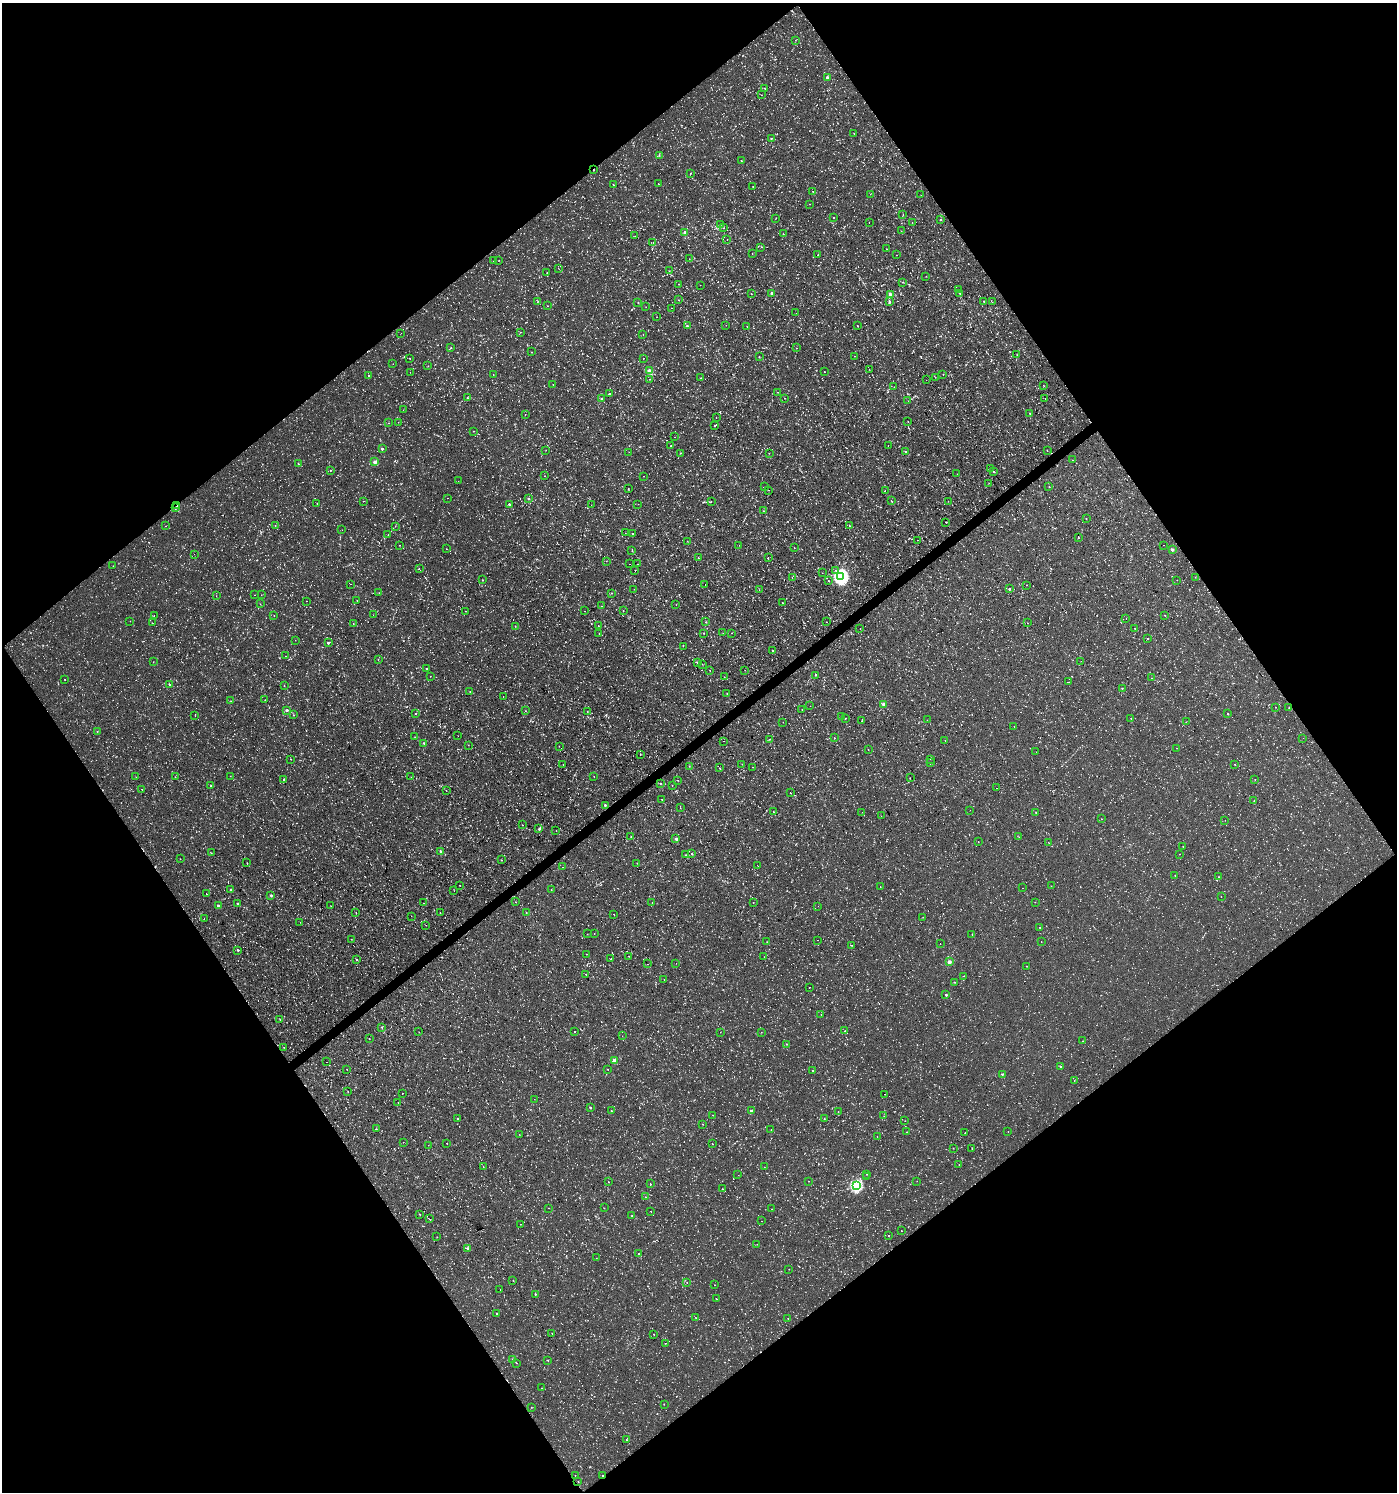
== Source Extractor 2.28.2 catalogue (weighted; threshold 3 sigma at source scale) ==
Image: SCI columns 192-5769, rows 1-5959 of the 5896 x 5960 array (HDU 1 of 3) = the unmasked area's bounding box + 8 px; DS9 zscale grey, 4 x 4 block average (1 PNG px = mean of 4 x 4 image px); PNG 1399 x 1494 px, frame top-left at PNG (2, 3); each listed source drawn as its Kron ellipse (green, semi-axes under 4 px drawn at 4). Shown black and unused: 50% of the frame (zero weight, under 3 of 4 exposures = <1% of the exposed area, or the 3 px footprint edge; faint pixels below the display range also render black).
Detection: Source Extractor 2.28.2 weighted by HDU 2 'WHT'. Background 4.60e-05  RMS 0.005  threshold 0.0224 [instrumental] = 3 sigma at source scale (4.5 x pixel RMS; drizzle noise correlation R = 1.50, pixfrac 1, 0.0396/0.0396 arcsec/px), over >= 5 px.
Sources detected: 1641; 133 too faint to see at this stretch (4 x 4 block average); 115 cosmic-ray / hot-pixel residue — neither listed nor drawn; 13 coinciding with a brighter row at this scale — not listed separately; of the other 1380, all 500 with FLUX_AUTO >= 0.743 (the completeness limit of this list) listed and drawn (880 fainter detections not listed), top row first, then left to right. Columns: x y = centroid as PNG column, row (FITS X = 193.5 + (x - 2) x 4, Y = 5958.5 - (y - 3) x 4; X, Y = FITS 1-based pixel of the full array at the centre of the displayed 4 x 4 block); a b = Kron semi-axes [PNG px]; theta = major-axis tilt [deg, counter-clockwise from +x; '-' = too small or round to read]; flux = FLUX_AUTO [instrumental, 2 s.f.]
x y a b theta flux
795 40 2 2 - 0.74
827 77 2 2 - 17
765 89 2 2 - 0.83
761 95 2 2 - 1
854 133 2 2 - 1.2
771 138 2 2 - 3.7
659 155 2 2 - 0.92
741 160 2 2 - 0.76
593 170 2 2 - 1.5
691 173 2 2 - 1.1
658 184 2 2 - 0.77
613 185 2 2 - 12
753 186 2 2 - 0.99
813 191 2 2 - 0.82
870 194 2 2 - 0.79
921 195 2 2 - 6.3
810 204 2 2 - 1.2
903 215 2 2 - 1.4
834 217 2 2 - 4.1
776 218 2 2 - 1.1
940 220 2 2 - 2.4
869 222 2 2 - 0.81
912 223 2 2 - 0.99
720 224 2 2 - 0.87
723 228 2 2 - 1.3
901 231 2 2 - 0.99
685 232 2 2 - 32
783 234 2 2 - 1.8
635 236 2 2 - 1.1
727 239 2 2 - 0.77
653 243 2 2 - 0.79
761 247 2 2 - 0.9
886 249 2 2 - 1.1
752 253 2 2 - 1.6
818 255 2 2 - 1.5
897 255 2 2 - 2.4
689 259 2 2 - 0.83
499 260 2 2 - 1.2
493 261 2 2 - 1.3
559 269 2 2 - 0.74
669 271 2 2 - 0.88
547 272 2 2 - 1.3
926 276 2 2 - 0.87
903 282 2 2 - 0.98
678 284 2 2 - 0.86
700 285 2 2 - 0.76
958 290 2 2 - 1.1
772 293 2 2 - 16
960 293 2 2 - 1.3
751 294 2 2 - 2
890 294 2 2 - 35
679 300 2 2 - 1.1
538 301 3 2 - 1.5
889 301 2 2 - 4
984 301 2 2 - 4.2
992 302 2 2 - 0.78
638 303 2 2 - 3.1
547 306 2 2 - 1.6
646 307 2 2 - 0.76
671 308 2 2 - 1.4
796 313 2 2 - 1.1
657 317 2 2 - 0.77
726 325 2 2 - 0.87
687 326 2 2 - 8.8
747 326 2 2 - 1.9
857 326 2 2 - 1.1
520 332 2 2 - 0.75
401 333 2 2 - 0.77
643 334 2 2 - 0.75
450 348 2 2 - 0.98
796 348 2 2 - 1.1
531 352 2 2 - 1.2
1017 354 2 2 - 0.89
855 356 2 2 - 0.89
759 357 2 2 - 1.4
410 358 2 2 - 1.1
644 358 2 2 - 1.4
393 364 2 2 - 1
428 366 2 2 - 1.9
869 369 2 2 - 0.84
649 371 2 2 - 54
410 372 2 2 - 0.88
824 372 2 2 - 1.1
493 375 2 2 - 1
943 375 2 2 - 0.91
369 376 2 2 - 1.9
935 377 2 2 - 0.76
701 378 2 2 - 0.83
649 379 3 2 - 0.86
926 380 2 2 - 0.8
553 384 2 2 - 1
1044 386 2 2 - 0.75
894 387 2 2 - 0.81
778 392 2 2 - 0.87
609 394 2 2 - 2.9
467 398 2 2 - 2.4
785 398 2 2 - 1.4
1045 398 2 2 - 1
602 399 2 2 - 18
908 401 2 2 - 1.2
403 410 2 2 - 2.9
1030 413 2 2 - 4.4
525 414 2 2 - 3.4
716 418 2 2 - 0.9
398 422 2 2 - 0.82
908 422 2 2 - 0.79
389 423 2 2 - 0.82
714 426 2 2 - 1.7
473 431 2 2 - 1.3
674 437 2 2 - 6
671 446 2 2 - 4
888 446 2 2 - 1.2
382 449 2 2 - 11
546 450 2 2 - 0.76
1047 451 2 2 - 1
629 452 2 2 - 0.82
906 452 2 2 - 16
680 453 2 2 - 1.2
769 453 2 2 - 0.86
1073 460 2 2 - 0.79
375 462 2 2 - 32
298 464 2 2 - 2.4
990 469 2 2 - 0.83
330 470 2 2 - 2.6
994 472 2 2 - 4.4
957 474 2 2 - 1.2
545 476 2 2 - 0.81
643 476 2 2 - 0.89
458 481 2 2 - 2
989 483 2 2 - 0.77
764 487 2 2 - 1.4
1049 487 2 2 - 1
628 488 2 2 - 0.88
769 490 2 2 - 0.89
885 490 2 2 - 0.76
447 498 2 2 - 180
528 499 2 2 - 6.9
363 501 2 2 - 1.2
711 501 2 2 - 0.88
891 501 2 2 - 2
948 501 2 2 - 0.74
317 503 2 2 - 0.92
509 504 2 2 - 8.4
638 504 2 2 - 0.76
591 505 2 2 - 1.1
177 506 2 2 - 13
175 508 2 2 - 9
764 511 2 2 - 1.8
1086 518 2 2 - 1.8
946 522 2 2 - 2.1
849 525 2 2 - 1.8
166 526 2 2 - 0.86
275 526 2 2 - 1.3
395 526 3 2 - 1
342 530 2 2 - 0.76
625 533 2 2 - 0.97
632 533 2 2 - 1
388 535 2 2 - 1.5
1078 538 2 2 - 20
918 540 2 2 - 3
687 541 2 2 - 1.3
400 545 2 2 - 1.3
739 545 2 2 - 3.6
1163 545 2 2 - 1
794 548 2 2 - 1.1
446 549 2 2 - 20
1172 549 2 2 - 16
632 551 2 2 - 0.88
194 554 2 2 - 0.78
698 558 2 2 - 1.4
768 558 2 2 - 4.9
606 561 2 2 - 0.75
630 564 2 2 - 1.4
638 564 2 2 - 0.82
113 566 2 2 - 1.4
419 568 2 2 - 0.92
635 570 2 2 - 3.6
835 570 2 2 - 0.92
822 573 2 2 - 0.88
841 577 3 3 - 630
1195 577 2 2 - 0.91
792 578 2 2 - 1.1
482 580 2 2 - 3.2
829 580 2 2 - 1
1177 580 2 2 - 1.1
351 584 2 2 - 0.81
705 585 2 2 - 0.82
1027 585 2 2 - 0.93
634 589 2 2 - 0.75
1009 589 2 2 - 8.1
759 590 2 2 - 0.87
379 593 2 2 - 0.92
611 593 2 2 - 1
255 595 2 2 - 20
261 595 2 2 - 0.82
216 596 2 2 - 0.86
307 601 2 2 - 1.1
357 601 2 2 - 0.96
783 603 2 2 - 3.7
260 604 2 2 - 1.1
676 605 2 2 - 0.81
602 606 2 2 - 0.78
465 611 2 2 - 1.3
585 611 2 2 - 1.6
623 611 2 2 - 1.6
373 615 2 2 - 5
1165 615 2 2 - 1.2
154 616 2 2 - 0.83
274 616 2 2 - 1.2
1126 618 2 2 - 5.2
130 621 2 2 - 0.85
706 622 2 2 - 3.4
826 622 2 2 - 1.2
152 623 2 2 - 1
1028 623 2 2 - 0.86
353 624 2 2 - 1.2
515 626 2 2 - 1.9
598 626 2 2 - 1.7
860 628 2 2 - 1
1135 628 2 2 - 1.5
599 633 2 2 - 2.2
703 633 2 2 - 2.3
723 633 2 2 - 1
732 633 2 2 - 0.78
1148 638 2 2 - 3.5
295 640 2 2 - 0.78
328 643 2 2 - 8.8
683 646 2 2 - 0.96
773 651 2 2 - 11
285 656 2 2 - 1.5
378 659 2 2 - 0.9
1081 661 2 2 - 0.77
153 662 2 2 - 0.78
697 662 2 2 - 1.3
702 664 2 2 - 0.79
426 668 2 2 - 2.5
745 670 2 2 - 0.74
710 671 2 2 - 0.99
816 675 2 2 - 1.2
430 676 2 2 - 1
724 677 2 2 - 0.92
1152 678 2 2 - 0.83
65 679 2 2 - 0.95
1069 682 2 2 - 27
169 684 2 2 - 1.6
284 686 2 2 - 1.7
1122 688 2 2 - 3
470 692 2 2 - 0.86
727 694 2 2 - 3.2
503 696 2 2 - 1.3
265 700 2 2 - 1.2
231 701 2 2 - 0.75
883 704 2 2 - 27
810 706 2 2 - 3.9
1275 707 2 2 - 0.82
1289 708 2 2 - 1.9
287 710 2 2 - 14
802 710 2 2 - 0.93
525 711 2 2 - 0.77
587 712 2 2 - 2.8
415 714 2 2 - 1.3
1228 714 2 2 - 3.7
293 715 2 2 - 2.8
195 716 2 2 - 0.87
841 716 2 2 - 1.4
845 718 2 2 - 29
1131 718 2 2 - 2
927 720 2 2 - 0.77
862 721 2 2 - 1.7
783 722 2 2 - 0.76
1186 722 2 2 - 0.8
1014 726 2 2 - 0.79
97 732 2 2 - 2.9
458 736 2 2 - 0.78
415 737 2 2 - 1.2
835 738 2 2 - 0.8
1303 738 2 2 - 0.9
769 739 2 2 - 1
723 741 2 2 - 0.95
945 741 2 2 - 0.9
424 743 2 2 - 8.8
468 745 2 2 - 0.76
559 746 2 2 - 1.5
1177 748 2 2 - 0.85
868 750 2 2 - 0.94
1036 752 2 2 - 2.3
640 754 2 2 - 8
291 759 2 2 - 1.3
931 759 2 2 - 3.7
931 763 2 2 - 0.92
742 764 2 2 - 1.2
1235 764 2 2 - 1.6
563 765 2 2 - 0.86
689 766 2 2 - 1.3
753 767 2 2 - 0.95
719 768 2 2 - 20
230 776 2 2 - 1.1
136 777 2 2 - 0.77
175 777 2 2 - 0.87
411 777 2 2 - 1.1
594 777 2 2 - 1.4
910 778 2 2 - 1.1
1255 779 2 2 - 0.87
284 780 2 2 - 3.4
677 780 2 2 - 1.1
660 783 2 2 - 4.1
672 785 2 2 - 1.7
211 786 2 2 - 1.3
996 788 2 2 - 0.78
141 789 2 2 - 1.6
446 790 2 2 - 0.91
790 793 2 2 - 17
662 799 2 2 - 18
1254 801 2 2 - 2.6
605 805 2 2 - 15
680 808 2 2 - 0.86
970 810 2 2 - 1.3
773 811 2 2 - 0.92
862 812 2 2 - 0.81
1036 813 2 2 - 2
881 816 2 2 - 0.76
1101 819 2 2 - 0.85
1225 820 2 2 - 3.5
522 825 2 2 - 1.7
539 829 2 2 - 6.1
556 830 2 2 - 0.77
631 837 2 2 - 2.5
1019 837 2 2 - 0.78
676 839 2 2 - 16
978 842 2 2 - 0.93
1048 842 2 2 - 0.99
1183 846 2 2 - 0.85
441 852 2 2 - 5.2
211 853 2 2 - 1.5
692 854 2 2 - 5.2
1179 854 2 2 - 1.1
685 855 2 2 - 1.5
180 859 2 2 - 0.76
501 860 2 2 - 1
247 863 2 2 - 2.2
637 863 2 2 - 0.98
758 866 2 2 - 0.76
562 867 2 2 - 0.77
1175 876 2 2 - 1.1
1218 877 2 2 - 0.91
460 885 2 2 - 0.8
1051 886 2 2 - 0.93
880 887 2 2 - 1.4
1022 888 2 2 - 0.75
230 889 2 2 - 4.5
551 889 2 2 - 1.7
454 891 2 2 - 2.2
206 894 2 2 - 2
271 895 2 2 - 7.1
1221 896 2 2 - 1.2
516 902 2 2 - 0.95
1035 902 2 2 - 1.3
424 903 2 2 - 0.88
652 903 2 2 - 1.3
753 903 2 2 - 1.3
237 904 2 2 - 5.8
218 906 2 2 - 14
331 906 2 2 - 0.84
818 906 2 2 - 1.4
526 912 2 2 - 2.5
356 913 2 2 - 1.6
440 913 2 2 - 1.5
614 914 2 2 - 2.1
411 916 2 2 - 180
923 917 2 2 - 0.75
204 918 2 2 - 0.92
300 922 2 2 - 0.91
426 925 2 2 - 0.87
1040 928 2 2 - 1.7
594 933 2 2 - 0.92
587 934 2 2 - 0.76
972 934 2 2 - 1.1
351 939 2 2 - 0.88
818 940 2 2 - 3.9
767 942 2 2 - 1.1
1041 942 2 2 - 0.78
940 944 2 2 - 5.9
851 945 2 2 - 180
238 950 2 2 - 6.9
586 954 2 2 - 0.85
629 956 2 2 - 1.6
764 957 2 2 - 1.1
356 959 2 2 - 2.6
611 959 2 2 - 1.1
949 962 2 2 - 35
676 963 2 2 - 1.3
648 964 2 2 - 5.9
1026 966 2 2 - 1.7
586 974 2 2 - 1.2
963 976 2 2 - 1.7
664 979 2 2 - 1.1
954 982 2 2 - 1.6
809 987 2 2 - 1.1
946 995 2 2 - 5.8
821 1014 2 2 - 1
280 1019 2 2 - 2.5
382 1027 2 2 - 2.5
575 1031 2 2 - 1.2
845 1031 2 2 - 1.3
419 1032 2 2 - 1.1
720 1032 2 2 - 0.77
761 1032 2 2 - 1.1
622 1036 2 2 - 0.84
369 1038 2 2 - 2.6
1083 1041 2 2 - 1.1
787 1044 2 2 - 1.7
284 1047 2 2 - 0.77
614 1060 2 2 - 34
326 1062 2 2 - 27
1060 1066 2 2 - 4.6
347 1069 2 2 - 0.77
607 1069 2 2 - 1.3
812 1070 2 2 - 2.2
1002 1074 2 2 - 7.4
1074 1080 2 2 - 0.78
348 1092 2 2 - 1.4
402 1093 2 2 - 3.1
884 1094 2 2 - 46
534 1099 2 2 - 1.2
398 1103 2 2 - 1.3
590 1107 2 2 - 5.9
611 1111 2 2 - 5.3
751 1111 2 2 - 9.5
838 1111 2 2 - 1.1
713 1115 2 2 - 1.3
884 1116 2 2 - 0.74
457 1118 2 2 - 2.5
824 1119 2 2 - 0.95
905 1121 2 2 - 0.87
702 1124 2 2 - 1.4
376 1129 2 2 - 0.76
771 1130 2 2 - 0.99
1008 1131 2 2 - 0.84
906 1132 2 2 - 0.82
965 1132 2 2 - 1.1
519 1134 2 2 - 0.82
877 1137 2 2 - 0.95
403 1142 2 2 - 1.1
447 1143 2 2 - 0.96
712 1144 2 2 - 2.4
428 1145 2 2 - 2.8
953 1148 2 2 - 1.4
972 1149 2 2 - 0.8
959 1165 2 2 - 1.3
483 1166 2 2 - 1
764 1167 2 2 - 0.76
866 1174 2 2 - 1
738 1175 2 2 - 1
867 1177 2 2 - 0.95
809 1181 2 2 - 0.99
917 1181 2 2 - 0.96
608 1182 2 2 - 1.7
650 1184 2 2 - 2.8
856 1186 2 2 - 300
722 1189 2 2 - 0.92
645 1197 2 2 - 0.8
549 1208 2 2 - 0.8
604 1208 2 2 - 0.86
772 1209 2 2 - 1.2
651 1211 2 2 - 1.3
420 1215 2 2 - 1.1
632 1215 2 2 - 1
429 1219 2 2 - 1
761 1221 2 2 - 0.81
520 1224 2 2 - 0.76
902 1231 2 2 - 0.9
889 1236 2 2 - 210
437 1237 2 2 - 1.2
757 1244 2 2 - 0.86
467 1248 2 2 - 5.1
638 1253 2 2 - 1.4
596 1258 2 2 - 0.93
789 1269 2 2 - 0.96
513 1280 2 2 - 1.4
687 1282 2 2 - 1.2
714 1285 2 2 - 0.76
500 1290 2 2 - 16
535 1294 2 2 - 3.7
716 1299 2 2 - 0.96
496 1313 2 2 - 1.7
695 1318 2 2 - 0.98
788 1318 2 2 - 1.1
552 1333 2 2 - 1.5
654 1334 2 2 - 1.3
665 1343 2 2 - 0.85
512 1359 2 2 - 2.6
548 1361 2 2 - 1.1
517 1363 2 2 - 0.75
542 1388 2 2 - 2.2
664 1404 2 2 - 1.2
531 1407 2 2 - 0.77
626 1440 2 2 - 2
575 1475 2 2 - 0.77
603 1475 2 2 - 3.2
578 1481 2 2 - 1.6
Overlapping masked pixels (flux is a lower limit): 4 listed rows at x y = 593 170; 177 506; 175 508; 603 1475
Diffuse or blended objects may show on this block-average render without a row.